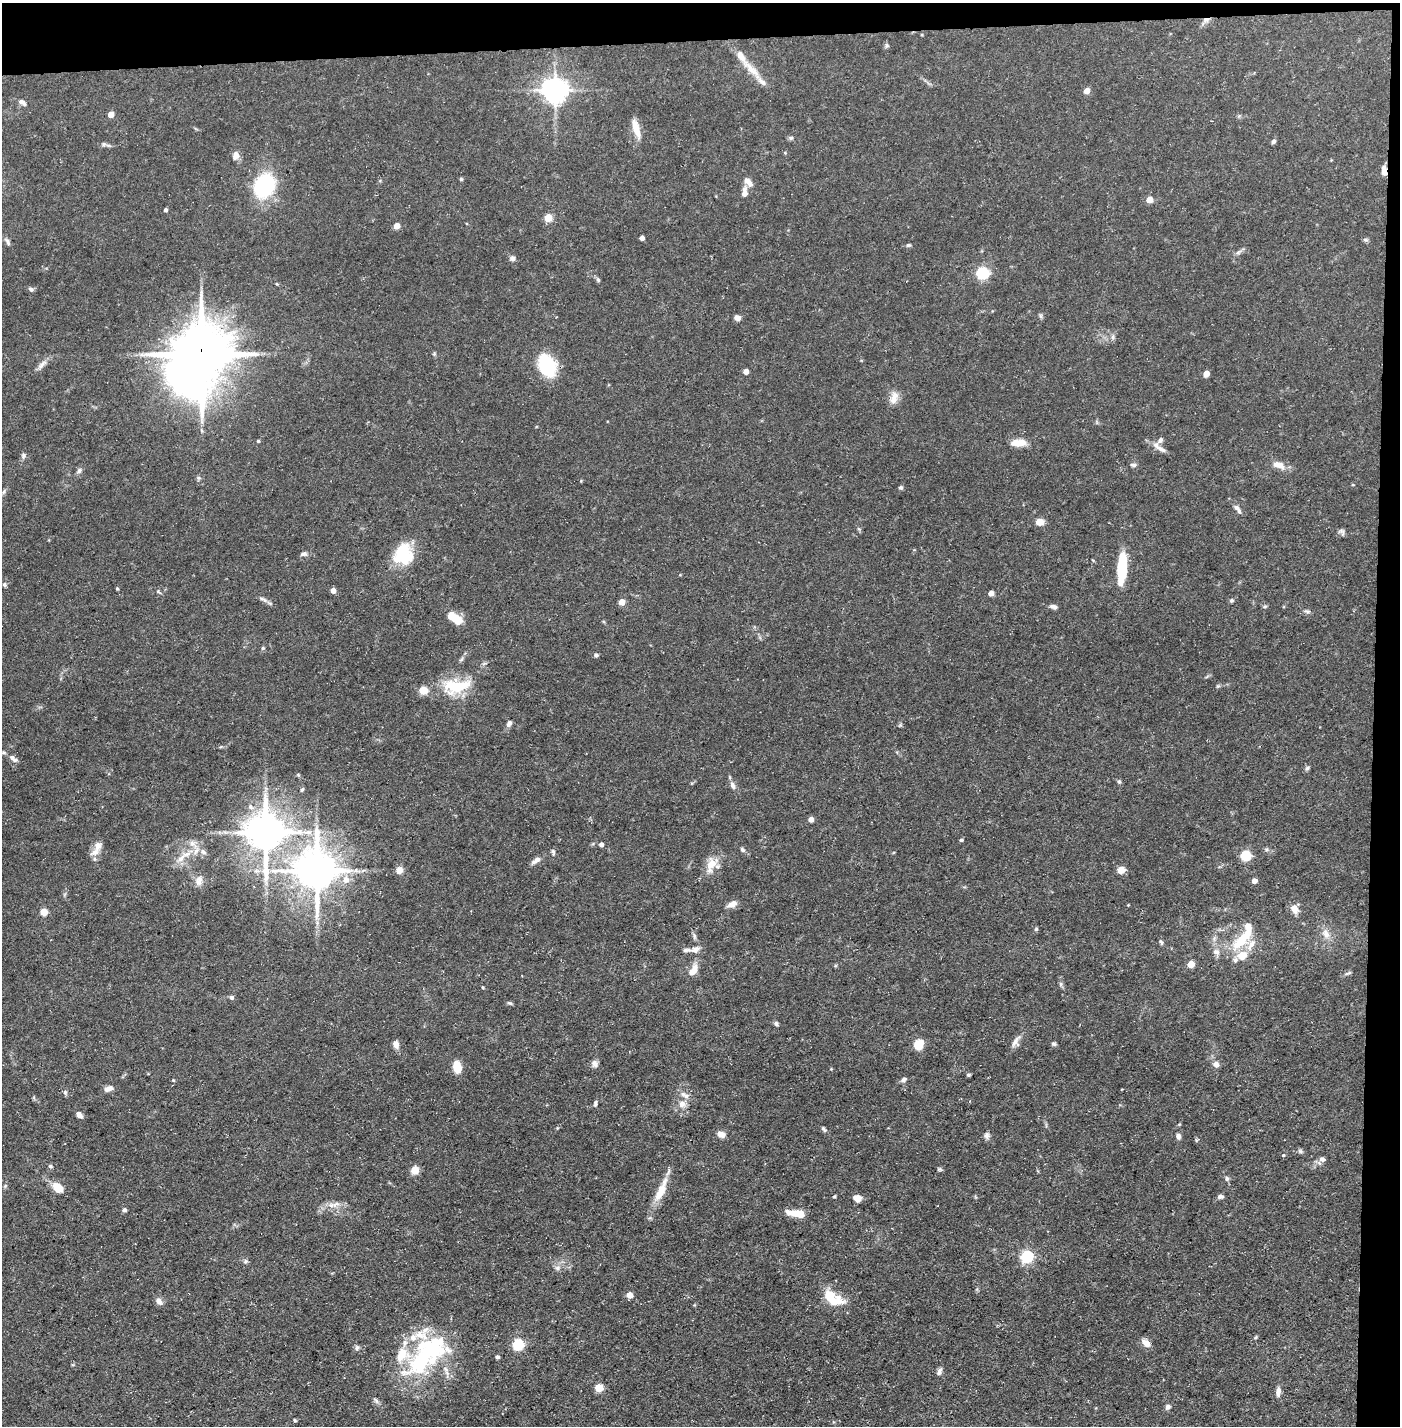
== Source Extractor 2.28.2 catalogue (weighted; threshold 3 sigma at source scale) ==
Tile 3 of 3 x 3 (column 3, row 1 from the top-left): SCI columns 2822-4219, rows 2849-4272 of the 4245 x 4272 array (HDU 1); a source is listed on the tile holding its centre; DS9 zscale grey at full resolution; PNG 1402 x 1428 px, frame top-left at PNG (2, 3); no overlay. Shown black and unused: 5% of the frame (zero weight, under 3 of 5 exposures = <1% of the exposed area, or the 3 px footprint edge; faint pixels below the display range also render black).
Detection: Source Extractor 2.28.2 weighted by HDU 2 'WHT'; one run over the whole footprint, this tile lists its part. Background 0.0684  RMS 0.0041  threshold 0.0186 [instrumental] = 3 sigma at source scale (4.5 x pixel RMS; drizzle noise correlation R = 1.50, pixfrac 1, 0.05/0.05 arcsec/px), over >= 5 px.
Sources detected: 180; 4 inside a brighter object's white glare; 1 long thin detection or spike segment (spike, bleed or trail) — not listed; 14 inside a brighter listed object's ellipse — not listed separately; the other 161 listed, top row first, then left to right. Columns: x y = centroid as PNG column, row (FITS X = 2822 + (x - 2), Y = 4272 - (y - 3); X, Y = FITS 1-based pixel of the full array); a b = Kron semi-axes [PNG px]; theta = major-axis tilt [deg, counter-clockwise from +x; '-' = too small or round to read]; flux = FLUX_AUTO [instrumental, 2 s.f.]
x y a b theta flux
1206 20 8 6 25 1.6
887 45 7 5 -90 0.75
752 70 34 8 -44 6.1
555 90 8 7 - 410
1087 91 5 4 - 4.8
22 102 12 6 -33 1.4
110 115 4 4 - 4.1
636 129 20 7 -74 5.5
791 138 6 4 0 0.68
1273 141 6 5 - 0.95
104 144 6 5 - 0.82
236 155 11 8 71 2.3
1384 171 11 5 -86 2.7
461 179 4 4 - 0.52
748 182 13 7 -45 2.8
264 185 14 12 49 59
744 192 14 7 86 2.3
1149 200 5 4 - 6.2
165 210 4 3 - 1
548 218 5 5 - 11
396 226 4 4 - 5.2
642 238 4 4 - 2.1
1365 240 8 4 -1 0.69
7 242 10 5 -63 1.1
908 245 6 4 14 0.66
1238 252 8 4 37 0.96
513 258 7 7 - 1.2
982 273 6 5 - 53
598 280 7 5 -63 0.73
31 289 7 5 -31 0.89
1040 316 7 4 -89 0.68
737 318 6 5 - 2.4
1113 337 7 4 89 0.83
201 355 17 15 88 2200
42 364 15 7 42 2.2
547 365 26 16 -64 21
746 371 4 4 - 3.1
1206 374 6 5 - 2.6
894 398 18 9 68 3.5
1160 440 8 6 63 1.1
258 441 3 3 - 0.5
1016 443 15 10 -2 3.8
1159 448 24 6 -35 2.6
23 455 7 6 - 0.93
1133 465 9 5 -10 0.88
1278 465 16 8 -19 3.9
79 471 8 5 63 1
901 488 5 4 - 0.74
1237 509 15 6 -52 1.8
1039 522 8 7 - 3.2
1342 532 10 5 -64 0.98
304 554 9 5 11 1.2
403 555 21 19 88 19
1122 567 29 8 86 22
4 585 5 5 - 0.77
117 589 5 3 - 0.39
333 591 4 4 - 2.7
991 593 4 4 - 3.9
263 599 15 4 -27 1.3
1231 600 6 5 - 0.65
622 602 5 4 - 5.2
1053 606 8 5 -12 1.3
1307 611 9 4 -5 0.81
454 618 16 8 -30 9.2
263 648 5 5 - 0.54
596 655 4 4 - 0.98
456 686 36 17 6 17
509 723 8 6 66 1.3
13 758 12 6 -47 1.8
1307 768 6 5 - 0.76
298 775 6 3 -19 0.43
1119 782 6 4 -62 0.72
732 785 11 6 -72 1.7
302 789 6 4 62 0.57
811 819 4 4 - 2.7
265 833 12 10 -88 1100
961 840 4 4 - 0.56
192 843 7 7 - 1.6
601 844 5 5 - 1.3
98 846 12 9 73 2.8
742 850 8 5 -46 0.79
203 852 10 7 -31 1.9
553 852 8 4 -75 0.74
1245 855 5 5 - 35
181 859 12 7 46 3.1
536 860 13 6 35 2
711 864 22 12 63 6.2
399 870 8 7 - 2.6
1121 870 9 8 - 2.6
317 871 12 11 - 1200
346 880 10 9 - 3.2
199 881 15 9 76 2.6
1254 881 4 4 - 2.7
732 904 12 6 23 2.6
1294 909 11 8 -63 3.2
44 912 5 5 - 10
1036 929 5 4 - 0.54
1326 934 13 8 -68 3
694 936 7 4 -72 0.87
1161 942 7 4 -45 0.62
1239 942 34 14 40 12
695 949 10 8 36 2
1191 964 5 4 - 8.2
693 970 17 8 60 4.1
1348 973 10 3 29 0.67
1061 984 6 4 90 0.72
231 997 6 5 - 0.83
509 1003 7 4 -25 0.66
776 1024 6 5 - 0.89
1015 1042 13 9 75 2.1
396 1044 9 7 -77 2.1
919 1044 9 7 60 7.8
1054 1044 6 4 -14 0.74
595 1064 10 8 -77 1.5
1216 1064 9 8 - 1.7
457 1067 10 6 -79 8.4
968 1075 4 3 - 0.56
904 1079 7 5 36 1
173 1080 4 3 - 0.35
108 1088 11 6 22 2.1
65 1092 5 5 - 0.71
685 1095 15 6 -32 2.1
595 1103 8 4 85 0.81
682 1104 9 8 - 2.5
79 1115 7 5 -46 2.1
824 1129 8 4 -53 0.78
721 1134 7 6 - 3.1
987 1135 9 6 87 1.2
1178 1136 7 6 - 1.3
1300 1151 6 5 - 0.73
1283 1155 4 4 - 0.46
1322 1159 7 6 - 1.5
50 1166 5 4 - 0.64
940 1169 6 4 71 0.57
415 1170 5 5 - 12
1227 1179 6 5 - 0.89
58 1188 14 9 -40 5.1
661 1190 34 9 65 7.9
834 1196 4 3 - 0.46
1220 1196 7 5 6 1.2
857 1198 8 7 - 2.8
336 1204 12 5 18 1.8
124 1210 5 5 - 0.87
797 1213 16 6 -8 8.3
1027 1256 6 5 - 55
245 1261 6 5 - 0.74
557 1268 8 6 -22 1.2
630 1295 4 4 - 5
830 1296 20 12 -14 8.5
159 1301 9 7 -55 2
1255 1338 6 3 20 0.46
1146 1343 11 7 -39 3
518 1344 5 5 - 42
357 1348 7 5 68 0.89
423 1357 62 30 56 50
497 1357 4 3 - 0.82
939 1372 9 6 65 1.5
599 1388 5 5 - 14
1278 1392 11 6 83 2
1168 1407 7 6 - 1.2
295 1420 4 3 - 0.53
Overlapping masked pixels (flux is a lower limit): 3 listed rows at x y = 1206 20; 1384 171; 201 355